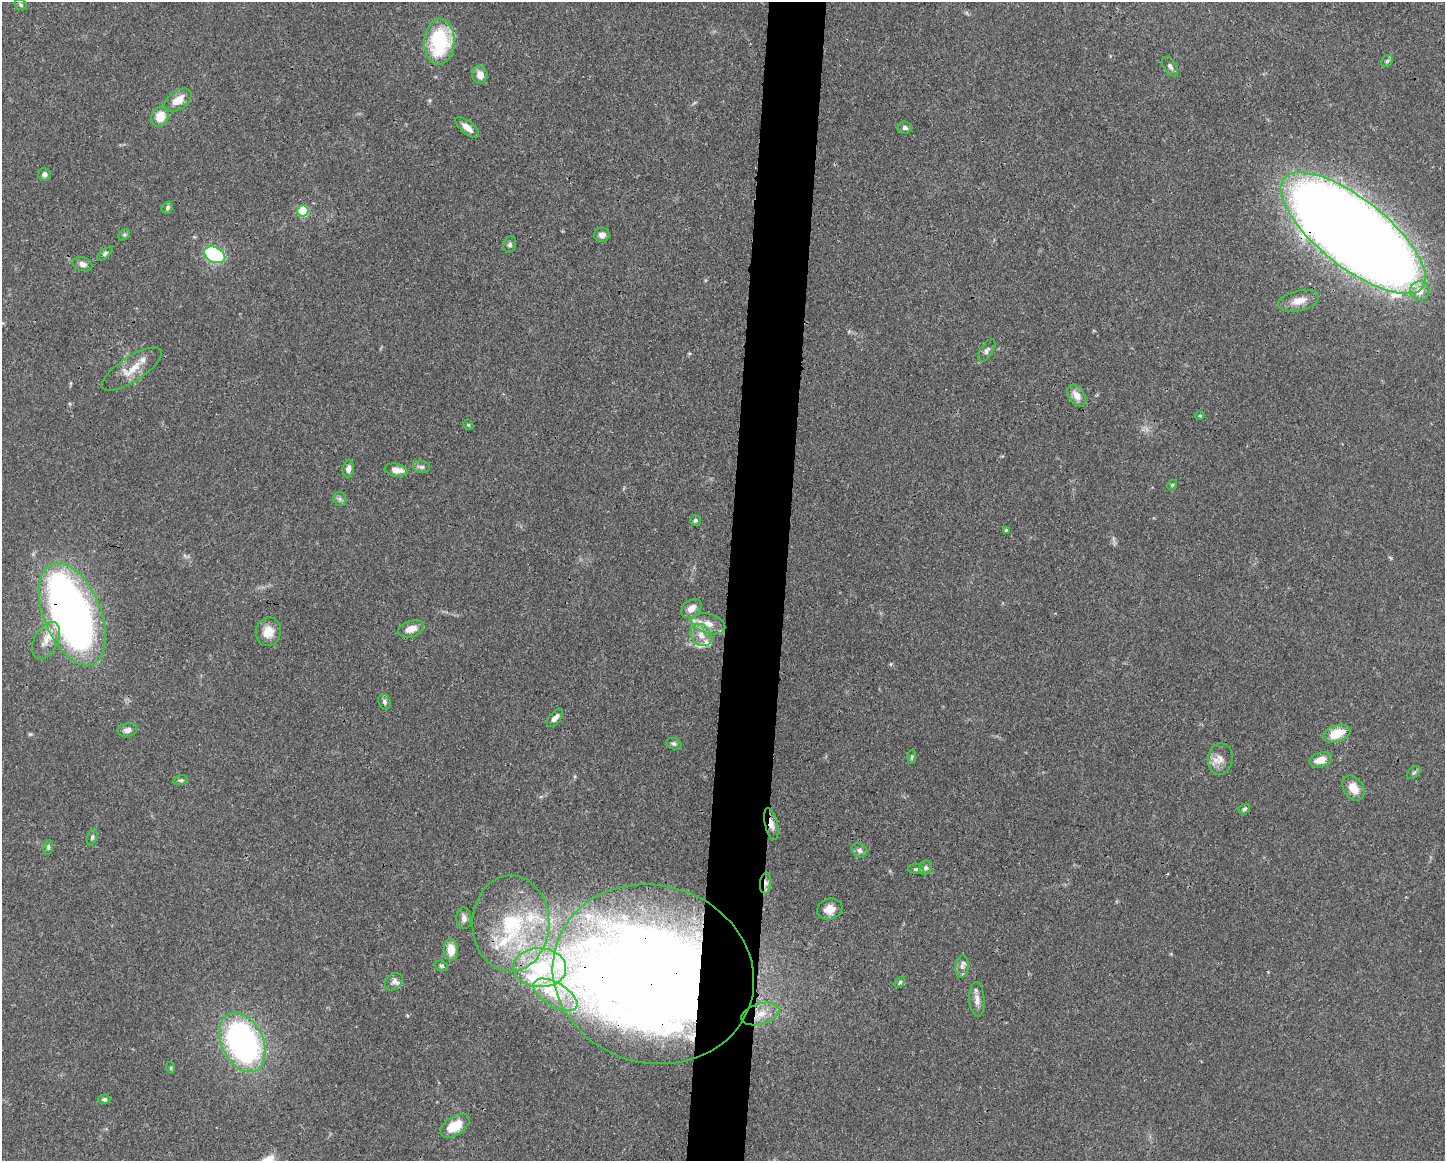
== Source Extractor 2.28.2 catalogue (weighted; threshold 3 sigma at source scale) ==
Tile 8 of 3 x 4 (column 2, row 3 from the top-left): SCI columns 1558-3000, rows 1167-2325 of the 4667 x 4651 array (HDU 1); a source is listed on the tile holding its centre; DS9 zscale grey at full resolution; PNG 1447 x 1163 px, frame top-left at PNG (2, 2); each listed source drawn as its Kron ellipse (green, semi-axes under 4 px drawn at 4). Shown black and unused: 4% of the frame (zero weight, under 3 of 4 exposures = <1% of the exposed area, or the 3 px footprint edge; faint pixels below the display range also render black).
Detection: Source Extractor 2.28.2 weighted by HDU 2 'WHT'; one run over the whole footprint, this tile lists its part. Background 0.0413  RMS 0.0027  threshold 0.0123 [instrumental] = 3 sigma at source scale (4.5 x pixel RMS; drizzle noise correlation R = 1.50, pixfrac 1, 0.05/0.05 arcsec/px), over >= 5 px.
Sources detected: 94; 4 inside a brighter object's white glare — neither listed nor drawn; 14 inside a brighter listed object's ellipse — not listed separately; the other 76 listed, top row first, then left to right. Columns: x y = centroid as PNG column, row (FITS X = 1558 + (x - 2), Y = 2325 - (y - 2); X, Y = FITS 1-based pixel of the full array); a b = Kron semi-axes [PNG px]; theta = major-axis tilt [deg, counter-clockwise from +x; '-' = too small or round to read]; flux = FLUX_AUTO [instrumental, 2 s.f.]
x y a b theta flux
21 5 6 5 - 0.47
439 42 23 15 87 23
1387 61 6 5 - 0.51
1170 67 11 6 -55 0.97
480 75 9 7 -75 2.5
178 100 15 9 36 4
160 116 10 8 65 4.8
467 127 14 6 -41 2.4
905 128 7 6 - 0.85
44 174 6 6 - 0.99
167 208 6 5 - 0.53
303 211 5 5 - 16
1353 233 88 34 -38 800
124 235 6 5 - 0.58
602 235 7 7 - 1.4
510 245 8 6 70 0.66
105 254 9 4 39 0.63
215 255 11 7 -26 29
83 264 10 7 -19 1.4
1420 291 10 9 - 3.1
1299 301 21 10 13 3.3
987 350 12 6 58 1
132 369 35 12 33 5.1
1077 396 12 7 -57 2.4
1200 416 5 3 - 0.3
468 425 5 4 - 0.35
422 467 8 6 -13 0.74
348 469 9 5 82 1.5
396 470 12 6 -10 2.7
1172 485 5 4 - 0.34
340 499 6 6 - 0.74
695 520 5 5 - 0.53
1006 530 4 4 - 0.7
691 608 12 8 39 2.3
72 614 54 28 -68 180
708 624 17 10 -17 3.2
411 629 13 8 19 3
268 632 14 12 81 3.8
701 635 12 9 -52 2.5
46 641 20 12 63 3.8
385 702 8 6 -70 0.68
555 718 11 5 51 1.4
127 730 10 6 10 1.4
1336 734 14 8 18 6.4
674 744 8 5 -19 0.64
912 757 7 4 88 0.43
1220 759 15 12 81 2.7
1321 760 11 7 17 3
1414 773 8 5 39 0.59
181 780 7 4 15 0.49
1353 788 13 9 -57 3.6
1244 809 6 5 - 0.5
771 824 16 6 -77 2
92 837 8 5 75 0.66
48 847 7 4 80 0.51
859 850 8 6 -33 1
926 868 7 6 - 0.83
916 869 8 5 -8 0.57
766 883 10 5 83 1.3
830 909 13 10 18 2.9
464 918 11 7 -86 1.5
511 923 48 38 89 30
451 950 11 7 -87 4.4
441 966 7 5 -21 0.54
962 967 11 6 82 1.3
540 968 26 19 -4 18
653 974 101 89 -17 500
394 982 10 7 44 1.1
900 982 6 4 53 0.47
555 995 24 12 -31 5.6
977 999 17 7 -87 2
760 1014 19 10 16 4.2
243 1042 31 21 -65 80
171 1068 6 3 -72 0.31
104 1099 6 4 2 0.64
455 1126 16 9 33 6.6
Overlapping masked pixels (flux is a lower limit): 6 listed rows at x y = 1353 233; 72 614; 771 824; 766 883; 653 974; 760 1014